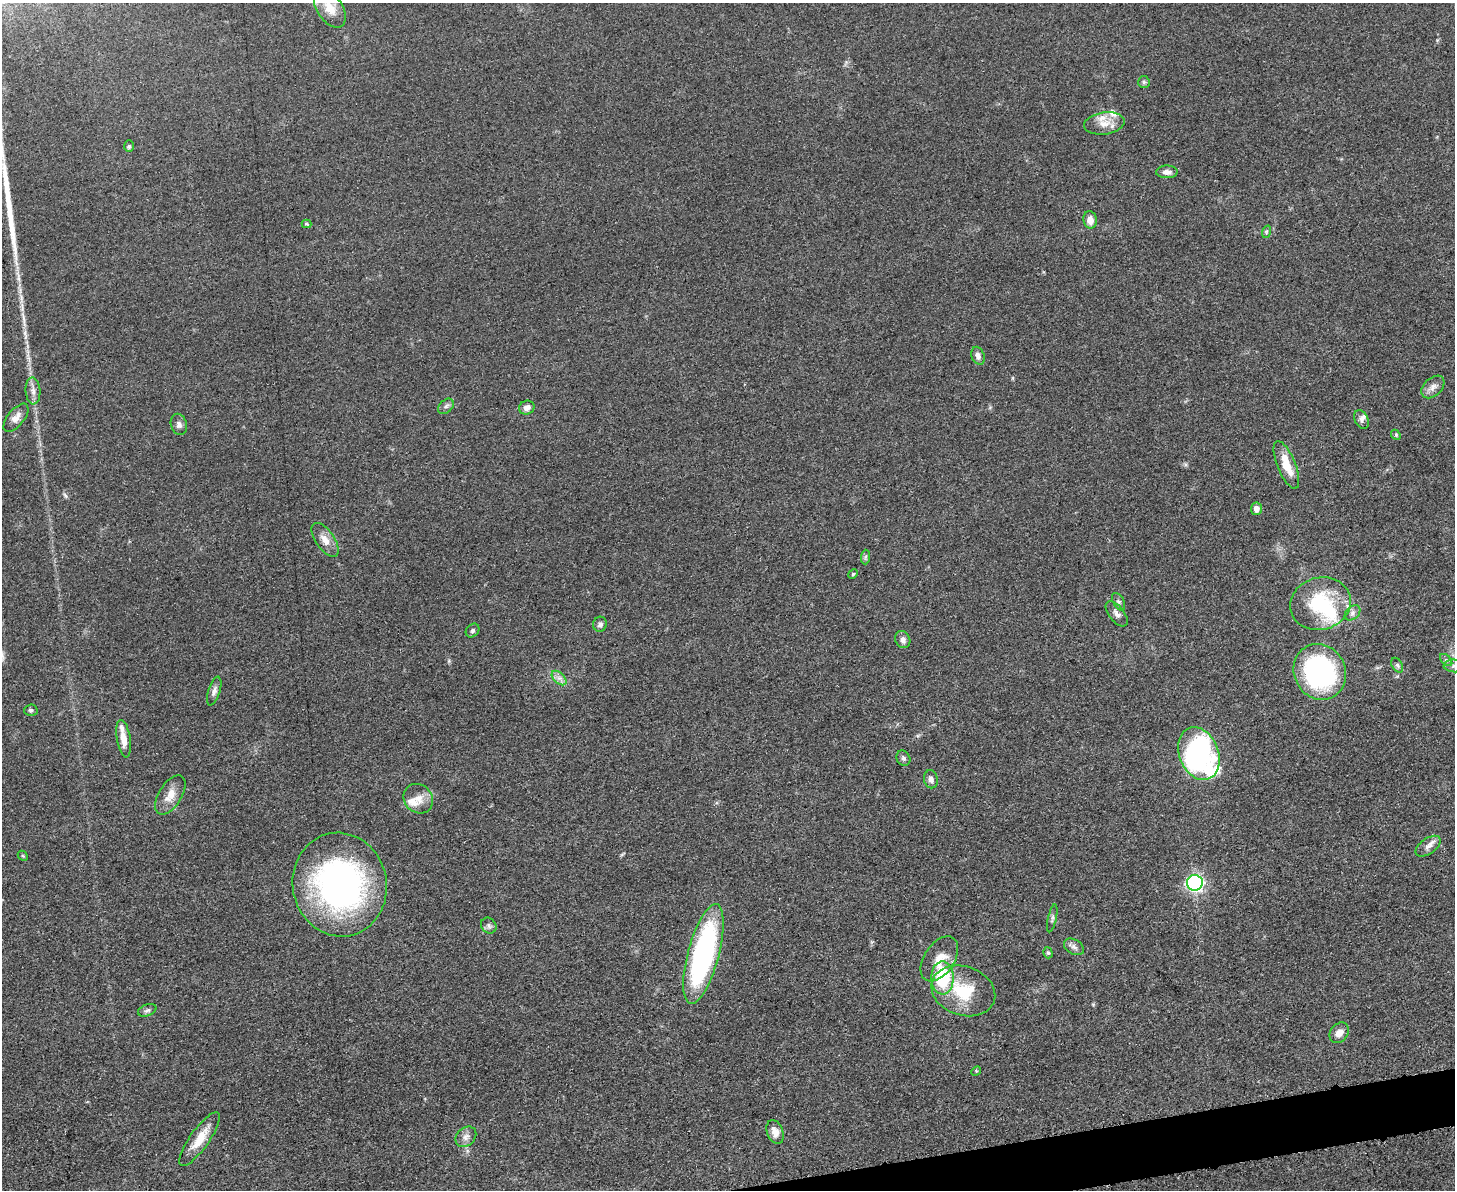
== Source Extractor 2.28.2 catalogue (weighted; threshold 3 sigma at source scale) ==
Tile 5 of 3 x 4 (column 2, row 2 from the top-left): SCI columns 1591-3043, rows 2384-3571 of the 4750 x 4766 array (HDU 1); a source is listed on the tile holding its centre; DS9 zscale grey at full resolution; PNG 1457 x 1192 px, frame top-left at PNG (2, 3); each listed source drawn as its Kron ellipse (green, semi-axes under 4 px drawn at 4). Shown black and unused: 2% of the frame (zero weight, under 3 of 5 exposures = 1% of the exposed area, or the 3 px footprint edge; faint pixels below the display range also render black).
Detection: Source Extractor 2.28.2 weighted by HDU 2 'WHT'; one run over the whole footprint, this tile lists its part. Background 0.0467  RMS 0.0056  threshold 0.025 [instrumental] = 3 sigma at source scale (4.5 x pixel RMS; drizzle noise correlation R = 1.50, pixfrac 1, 0.05/0.05 arcsec/px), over >= 5 px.
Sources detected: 67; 1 inside a brighter object's white glare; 1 long thin detection or spike segment (spike, bleed or trail) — neither listed nor drawn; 5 inside a brighter listed object's ellipse — not listed separately; the other 60 listed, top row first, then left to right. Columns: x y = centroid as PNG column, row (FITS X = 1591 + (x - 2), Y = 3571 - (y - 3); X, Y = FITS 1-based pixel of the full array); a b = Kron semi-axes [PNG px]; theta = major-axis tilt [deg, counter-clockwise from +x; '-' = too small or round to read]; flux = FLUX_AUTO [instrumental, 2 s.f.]
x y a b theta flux
330 8 22 12 -56 8.5
1144 82 6 5 - 1.1
1104 123 20 11 8 6.9
129 146 6 5 - 0.89
1167 172 10 6 1 2.9
1090 220 8 6 -80 4.1
306 224 5 4 - 0.81
1266 232 6 4 72 0.92
978 356 9 6 -69 2.5
1433 387 13 9 43 3.7
33 391 13 7 -86 3.4
446 406 9 6 43 1.7
527 408 8 7 - 3.1
16 418 17 8 51 4.4
1362 419 10 6 -65 2.1
179 424 11 8 -74 2.4
1396 435 6 4 -48 0.74
1286 465 25 9 -68 12
1256 509 6 5 - 4.1
325 540 19 9 -55 5.7
865 557 7 4 88 1.1
853 574 5 4 - 0.63
1119 602 9 5 -61 1.4
1320 604 31 26 17 38
1353 613 9 6 43 2
1117 614 15 7 -51 2.7
600 624 7 7 - 1.8
472 631 7 6 - 1.4
903 640 9 7 -63 2.4
1446 660 7 4 -44 1.1
1397 665 8 5 -59 1.3
1454 666 10 6 -5 2.3
1320 672 28 25 -62 110
559 678 9 5 -44 2.3
214 691 15 6 73 2.5
31 710 7 6 - 1.2
124 739 19 7 -81 7
1199 754 27 19 -68 130
903 758 8 6 -62 1.5
931 779 9 7 -78 2.6
170 795 22 11 58 7.2
418 799 16 13 -44 7
1428 846 14 7 36 3.3
23 856 6 4 -44 0.76
1195 883 8 8 - 120
340 885 52 47 -78 180
1052 918 14 4 78 1.5
489 926 8 7 - 1.7
1074 947 11 7 -31 2.3
1048 953 6 4 -73 0.8
703 954 51 15 75 120
939 959 25 15 56 9.4
943 978 17 11 90 35
963 991 33 24 -18 26
147 1010 9 5 19 1.4
1339 1033 11 8 51 4
976 1071 5 4 - 0.61
775 1132 12 8 -70 4.8
466 1137 11 9 43 3.2
200 1139 32 9 55 11
Isophote crosses this tile's border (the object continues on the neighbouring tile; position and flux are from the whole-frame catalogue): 2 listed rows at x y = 330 8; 1454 666